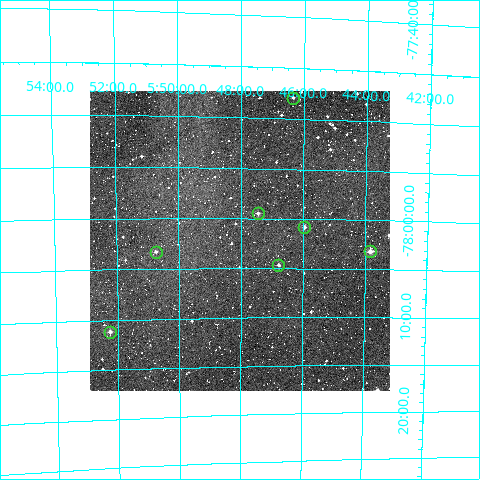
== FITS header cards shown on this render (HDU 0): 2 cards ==
NAXIS1  =                  300
NAXIS2  =                  300

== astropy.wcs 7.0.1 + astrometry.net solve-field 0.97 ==
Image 300 x 300 px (HDU 0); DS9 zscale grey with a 90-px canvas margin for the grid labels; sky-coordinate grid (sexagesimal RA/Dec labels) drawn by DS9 from the SOLVED WCS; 7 Tycho-2 reference stars matched to detected sources circled (green)
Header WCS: RA---TAN/DEC--TAN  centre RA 05:48:02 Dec -78:02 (87.01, -78.04 deg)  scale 6 arcsec/px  FOV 30.0' x 30.0'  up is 0 deg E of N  parity normal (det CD < 0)
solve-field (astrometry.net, Tycho-2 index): VERIFIED the header's WCS against the Tycho-2 star catalogue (verified at 2 index scales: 7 matches each, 0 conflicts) and refined it, rather than solving blind
Solved WCS: RA---TAN-SIP/DEC--TAN-SIP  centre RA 05:48:02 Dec -78:02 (87.01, -78.04 deg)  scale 6 arcsec/px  FOV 30.0' x 30.1'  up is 0 deg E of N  parity normal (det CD < 0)
The solver's refit moves the header's centre by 0.81 arcsec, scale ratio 1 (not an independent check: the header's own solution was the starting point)
Tycho-2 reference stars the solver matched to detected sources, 7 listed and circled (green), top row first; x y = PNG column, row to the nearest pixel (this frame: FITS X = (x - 90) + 1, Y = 300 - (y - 91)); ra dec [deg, ICRS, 3 dp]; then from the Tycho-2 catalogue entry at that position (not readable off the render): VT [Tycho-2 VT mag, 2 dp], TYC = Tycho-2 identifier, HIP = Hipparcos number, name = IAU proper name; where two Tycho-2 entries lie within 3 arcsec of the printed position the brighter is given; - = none
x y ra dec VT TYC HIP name
293 98 86.585 -77.798 12.41 9382-425-1 - -
258 213 86.863 -77.991 11.66 9382-689-1 - -
304 227 86.491 -78.013 12.08 9382-281-1 - -
370 251 85.956 -78.053 10.37 9382-436-1 - -
156 252 87.686 -78.054 12.08 9382-693-1 - -
278 265 86.695 -78.077 11.87 9382-262-1 - -
110 332 88.063 -78.186 11.00 9382-1506-1 - -